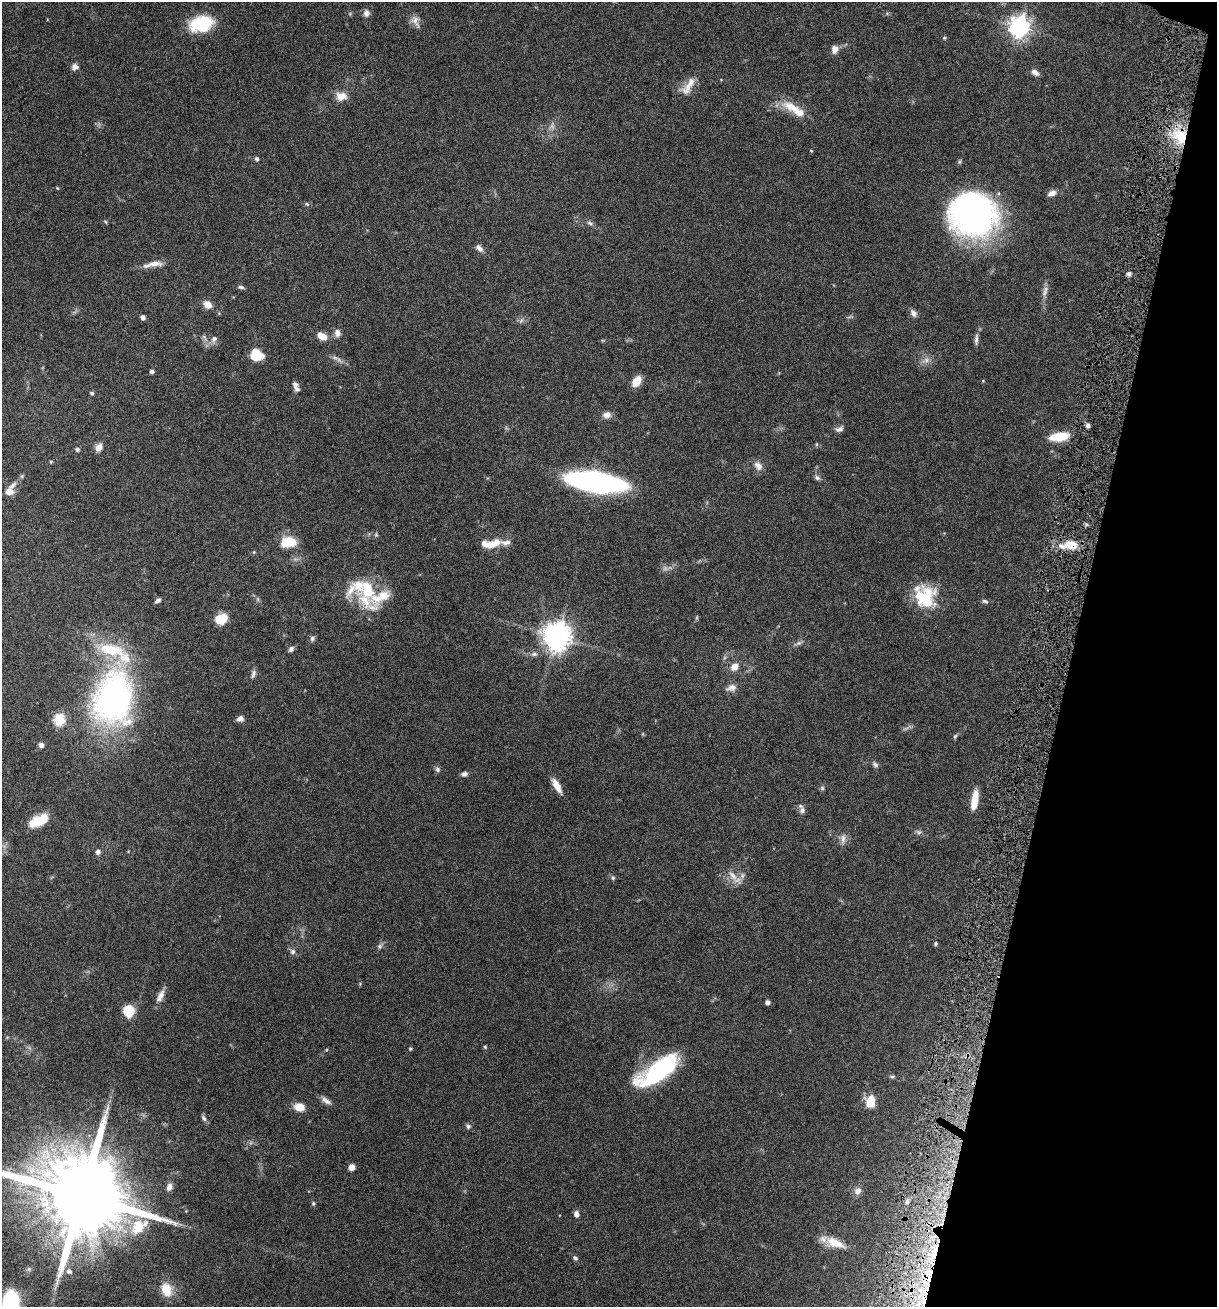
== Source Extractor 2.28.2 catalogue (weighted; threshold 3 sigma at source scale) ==
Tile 8 of 4 x 4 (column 4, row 2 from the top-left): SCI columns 3831-5045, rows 2620-3924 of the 5307 x 5252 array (HDU 1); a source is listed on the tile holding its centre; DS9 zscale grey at full resolution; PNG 1219 x 1309 px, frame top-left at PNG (2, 2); no overlay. Shown black and unused: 12% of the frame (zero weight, under 5 of 9 exposures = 3% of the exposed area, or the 3 px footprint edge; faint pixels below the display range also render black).
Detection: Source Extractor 2.28.2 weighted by HDU 2 'WHT'; one run over the whole footprint, this tile lists its part. Background 0.0462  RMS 0.0032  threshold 0.013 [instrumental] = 3 sigma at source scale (4.09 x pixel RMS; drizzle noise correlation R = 1.36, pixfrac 0.8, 0.05/0.05 arcsec/px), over >= 5 px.
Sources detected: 154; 10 too faint to see at this stretch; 2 inside a brighter object's white glare — not listed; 13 inside a brighter listed object's ellipse — not listed separately; the other 129 listed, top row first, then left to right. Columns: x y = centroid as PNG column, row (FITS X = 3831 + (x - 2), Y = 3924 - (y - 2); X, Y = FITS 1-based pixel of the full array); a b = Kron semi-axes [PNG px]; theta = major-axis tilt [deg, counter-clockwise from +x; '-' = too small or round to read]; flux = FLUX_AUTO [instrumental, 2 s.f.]
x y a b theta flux
366 13 9 8 - 1.5
350 14 6 5 - 0.42
887 14 7 4 0 0.42
415 20 13 12 - 2.2
201 24 23 15 11 16
1019 27 8 7 - 200
944 38 6 4 0 0.37
835 49 10 8 74 2
75 67 8 8 - 1.5
1035 72 10 6 -31 1.6
721 80 4 3 - 0.2
688 86 28 11 51 4.2
341 96 14 10 -2 3.5
792 107 32 12 -20 6.6
552 126 15 7 84 1.8
1179 136 24 20 -59 12
811 151 4 3 - 0.28
257 159 5 4 - 0.79
57 188 5 4 - 0.31
1052 193 10 6 25 1.9
307 204 7 5 -18 0.6
973 215 47 42 -14 95
105 222 6 4 -68 0.37
590 223 10 6 -33 0.93
479 248 13 7 -45 1.5
153 264 27 7 10 3.3
1129 274 6 6 - 0.87
241 287 8 5 -14 0.74
1045 291 18 7 73 1.8
208 304 8 6 -31 3.6
913 313 10 7 -54 1.4
143 317 4 4 - 1.2
337 333 10 8 90 1.6
322 336 14 9 -30 2.9
205 338 13 5 -60 1.2
214 339 12 8 70 1.6
976 339 16 5 86 1.2
255 355 13 10 86 6
926 360 14 8 32 2
152 371 4 4 - 0.93
636 381 10 7 59 4.9
983 381 4 4 - 0.27
295 384 9 8 - 1.1
92 393 5 5 - 0.58
607 415 10 8 18 2
1088 425 5 4 - 0.88
839 429 11 7 16 1.3
1059 437 22 10 8 6.8
816 444 5 5 - 0.41
99 447 11 8 66 2
77 449 5 5 - 0.8
51 462 5 4 - 0.32
758 466 13 9 -55 2.1
22 476 6 5 - 0.48
817 478 9 7 -34 0.92
596 482 45 15 -8 99
9 492 10 8 -6 2.2
288 542 16 11 4 8
493 543 20 9 31 4.1
1070 545 22 10 4 7.1
254 552 5 4 - 0.34
367 589 34 25 -75 14
926 600 36 24 79 13
158 601 8 5 39 0.9
985 601 9 5 -22 0.7
697 618 7 3 82 0.39
221 619 13 10 24 6.3
557 636 9 9 - 420
312 639 7 6 - 0.8
798 643 15 5 23 1.1
291 649 7 6 - 0.96
534 654 10 7 7 1.2
734 667 9 8 - 2.9
253 674 12 6 72 1.1
731 688 16 9 16 2
115 694 78 52 58 83
240 719 8 6 16 1.3
643 734 6 4 -71 0.32
955 736 7 5 55 0.52
41 745 6 6 - 1.1
875 765 9 6 -47 0.94
437 769 7 6 - 0.85
464 774 7 5 10 1.1
557 785 17 6 -60 3.8
822 788 6 5 - 0.62
974 800 22 7 81 5.3
802 810 10 7 88 1.3
40 820 19 11 30 7
919 832 10 6 -13 0.89
843 839 15 8 83 1.8
98 852 7 6 - 1.2
733 876 27 8 -48 3.2
613 878 6 6 - 0.65
936 944 4 3 - 0.62
380 946 10 6 56 0.97
293 952 7 7 - 1
360 984 5 5 - 0.31
160 996 17 7 65 2.2
767 1002 4 4 - 1.4
128 1011 10 9 - 8.8
7 1037 6 4 1 0.33
485 1047 5 4 - 0.4
410 1049 4 4 - 0.46
326 1050 5 4 - 0.34
967 1055 7 4 72 0.75
657 1071 46 17 34 36
892 1076 7 5 1 0.57
326 1100 14 6 -33 1.7
870 1101 11 8 84 7
299 1107 9 7 -13 5.4
204 1118 9 6 -56 0.88
468 1126 6 6 - 0.87
351 1167 6 6 - 2.2
169 1187 9 7 71 1.7
858 1191 10 9 - 1.5
82 1196 26 20 -23 7200
907 1201 9 5 74 1
313 1203 7 5 90 0.49
576 1214 6 5 - 1.7
931 1224 7 4 -52 0.95
139 1226 29 19 39 12
835 1243 25 11 -18 5.6
934 1254 14 7 66 4
575 1258 7 5 -38 0.78
29 1269 6 6 - 0.71
69 1271 8 7 - 1.3
927 1278 14 8 -39 4.2
166 1289 17 12 -69 6.2
10 1303 19 12 78 32
Overlapping masked pixels (flux is a lower limit): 6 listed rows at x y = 1179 136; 1070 545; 967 1055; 931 1224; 934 1254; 927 1278
Isophote crosses this tile's border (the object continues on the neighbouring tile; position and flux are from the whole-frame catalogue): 2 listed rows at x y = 82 1196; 10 1303